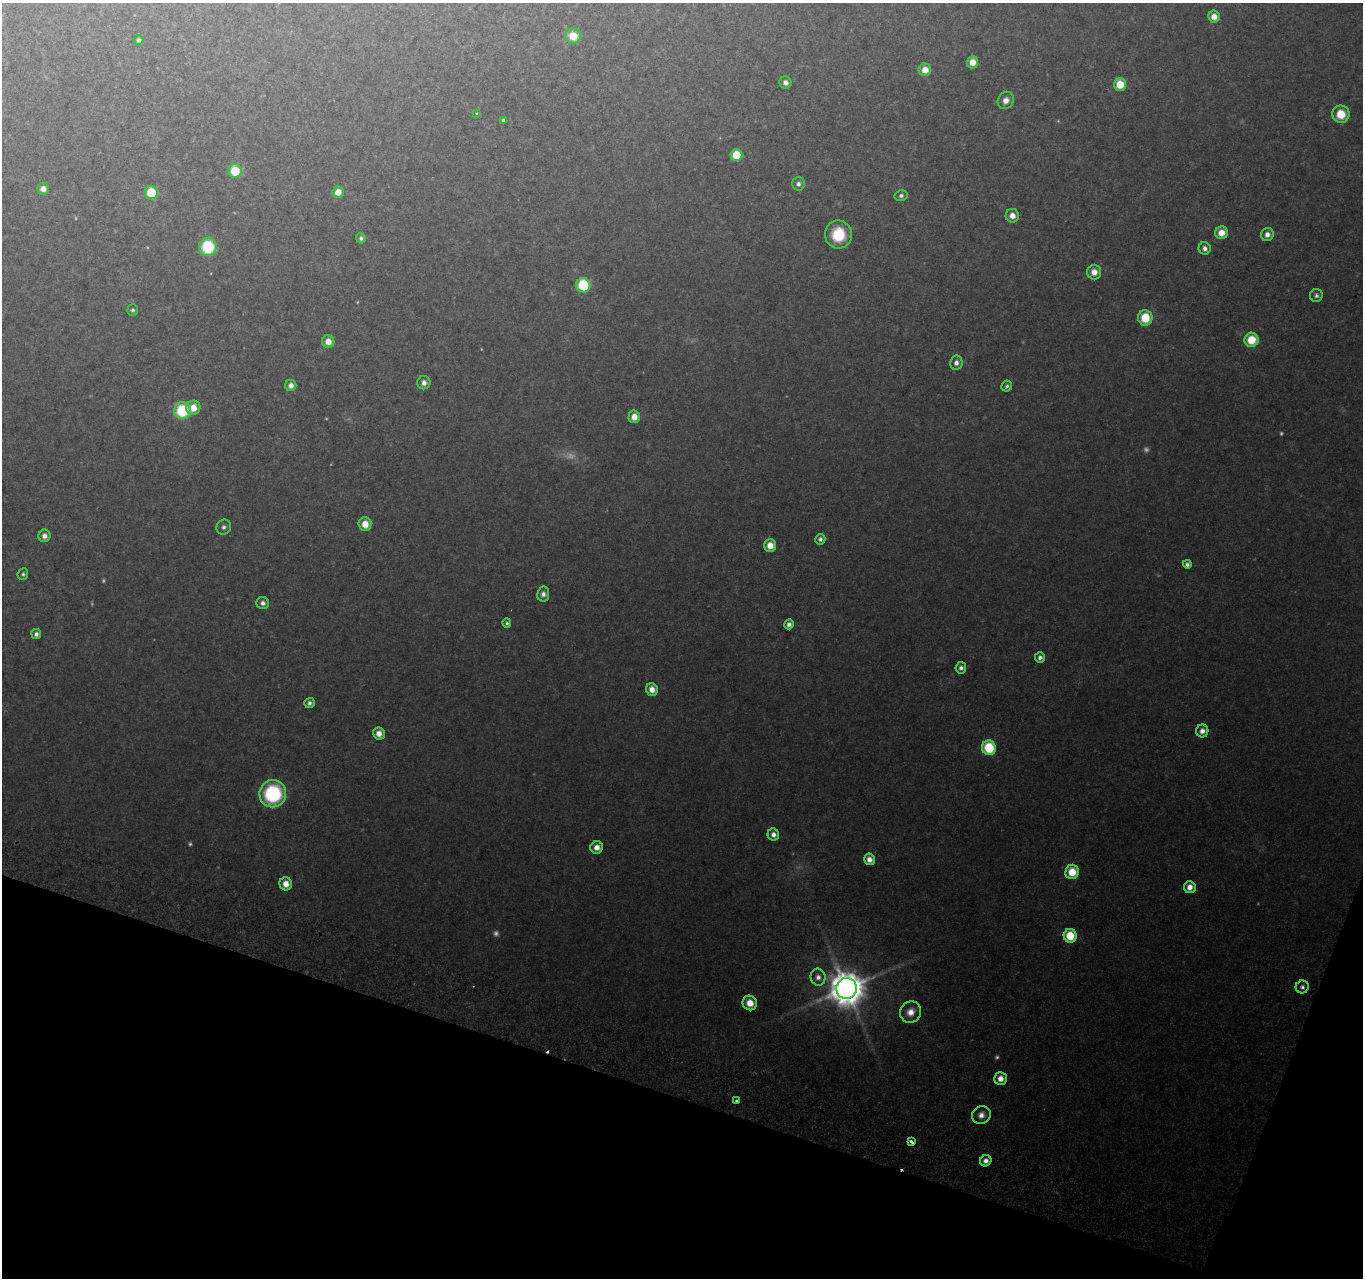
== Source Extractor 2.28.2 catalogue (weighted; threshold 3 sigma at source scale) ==
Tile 15 of 4 x 4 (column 3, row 4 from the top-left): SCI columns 2749-4109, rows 277-1552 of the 5501 x 5715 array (HDU 1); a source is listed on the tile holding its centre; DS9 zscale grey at full resolution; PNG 1365 x 1280 px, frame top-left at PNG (2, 3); each listed source drawn as its Kron ellipse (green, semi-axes under 4 px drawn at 4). Shown black and unused: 16% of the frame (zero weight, under 2 of 3 exposures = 3% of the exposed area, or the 3 px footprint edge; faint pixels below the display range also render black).
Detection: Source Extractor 2.28.2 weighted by HDU 2 'WHT'; one run over the whole footprint, this tile lists its part. Background 0.176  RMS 0.013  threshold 0.0572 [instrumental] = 3 sigma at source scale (4.5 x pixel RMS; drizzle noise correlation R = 1.50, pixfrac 1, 0.0396/0.0396 arcsec/px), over >= 5 px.
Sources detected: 89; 11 too faint to see at this stretch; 2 cosmic-ray / hot-pixel residue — neither listed nor drawn; the other 76 listed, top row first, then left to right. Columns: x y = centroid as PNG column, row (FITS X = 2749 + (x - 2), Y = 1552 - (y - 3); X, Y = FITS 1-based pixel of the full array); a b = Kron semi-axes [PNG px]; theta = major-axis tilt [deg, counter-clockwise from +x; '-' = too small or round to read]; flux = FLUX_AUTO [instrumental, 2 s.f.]
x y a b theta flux
1214 17 6 5 - 12
573 36 8 7 - 22
139 40 4 4 - 2.9
972 62 6 5 - 13
925 70 6 6 - 14
785 83 6 6 - 6.1
1120 84 6 6 - 28
1006 100 9 7 60 8.8
476 113 3 2 - 1.8
1341 114 9 8 - 27
503 120 4 4 - 2.7
736 155 6 6 - 38
235 171 7 6 - 39
798 184 7 6 - 4.2
43 189 6 6 - 8.1
338 192 6 5 - 12
151 193 6 6 - 40
901 196 6 5 - 3.4
1012 216 7 6 - 11
1221 233 6 6 - 15
838 234 14 13 - 40
1267 234 7 6 - 6.9
361 238 5 5 - 3.2
208 247 9 8 - 59
1205 248 6 6 - 5.9
1094 272 7 7 - 12
583 285 7 7 - 72
1316 295 6 6 - 3.5
133 310 5 5 - 2.8
1145 318 8 7 - 35
1251 340 7 7 - 33
328 342 6 6 - 11
956 363 7 6 - 6
424 383 6 6 - 5.9
291 385 5 5 - 7.6
1007 386 6 5 - 3.2
193 408 7 7 - 16
182 411 8 8 - 63
634 417 6 6 - 12
365 524 7 6 - 17
224 527 8 7 - 4.5
44 536 6 6 - 6.8
820 539 5 5 - 4.3
770 546 6 6 - 16
1187 564 4 4 - 4.2
23 574 6 5 - 2.6
543 594 7 6 - 5.9
263 603 6 6 - 4.9
507 623 5 4 - 2.7
789 624 5 4 - 5.2
36 634 5 5 - 4.1
1040 658 5 5 - 4.7
961 668 5 5 - 4.4
652 689 6 5 - 12
310 703 5 5 - 4.3
1202 731 6 6 - 7.2
379 733 6 6 - 10
989 748 7 7 - 61
273 794 14 13 - 120
773 835 6 5 - 6.6
597 847 6 6 - 10
869 859 6 5 - 8.7
1072 872 7 7 - 28
286 884 6 6 - 14
1190 887 6 6 - 11
1070 936 7 6 - 37
818 977 9 7 -80 6.9
1302 987 6 6 - 3.7
847 988 10 10 - 3300
750 1003 7 7 - 15
911 1012 11 10 - 12
1001 1079 6 6 - 11
736 1101 3 3 - 2.6
981 1115 9 8 - 8.8
911 1142 4 3 - 20
986 1161 6 5 - 6.4